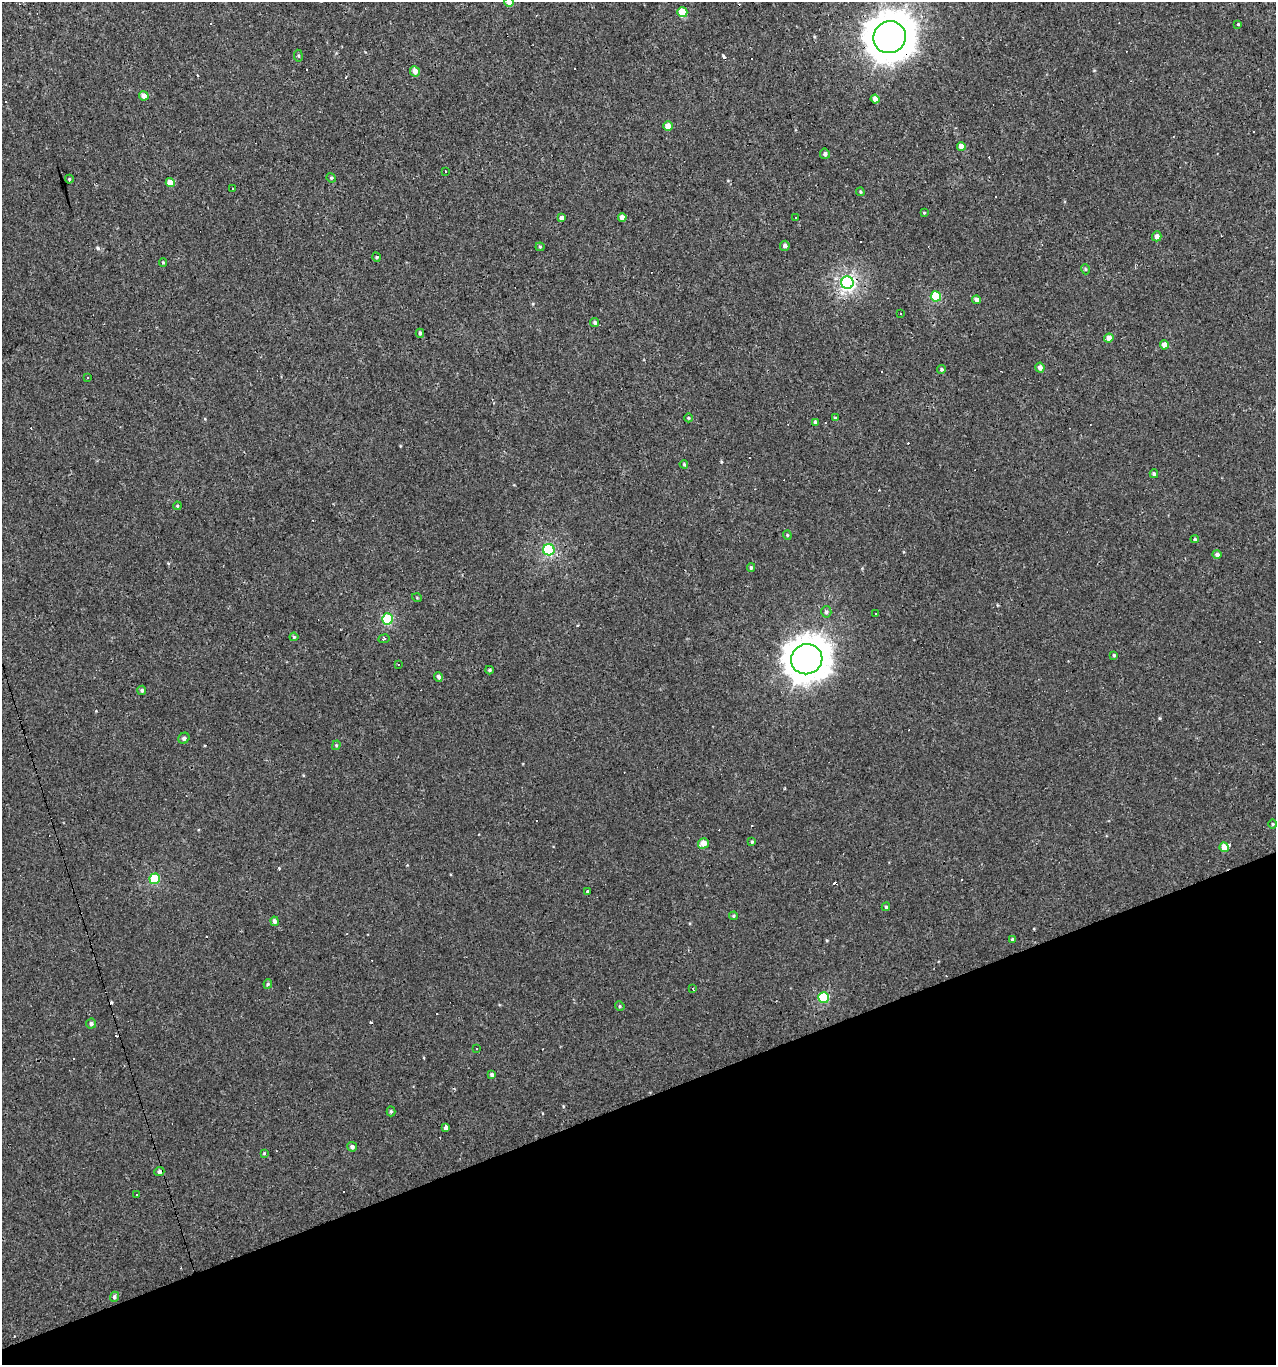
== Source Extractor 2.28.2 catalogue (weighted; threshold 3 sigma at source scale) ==
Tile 14 of 4 x 4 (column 2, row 4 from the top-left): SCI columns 1396-2669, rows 1-1363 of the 5286 x 5452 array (HDU 1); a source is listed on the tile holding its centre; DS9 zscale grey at full resolution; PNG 1278 x 1367 px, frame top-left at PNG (2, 2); each listed source drawn as its Kron ellipse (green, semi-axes under 4 px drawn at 4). Shown black and unused: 19% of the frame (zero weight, under 3 of 4 exposures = <1% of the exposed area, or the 3 px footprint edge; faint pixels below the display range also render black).
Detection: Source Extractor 2.28.2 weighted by HDU 2 'WHT'; one run over the whole footprint, this tile lists its part. Background 0.00134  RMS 0.003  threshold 0.0136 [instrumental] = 3 sigma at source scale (4.5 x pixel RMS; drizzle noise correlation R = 1.50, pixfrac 1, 0.0396/0.0396 arcsec/px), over >= 5 px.
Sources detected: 130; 43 cosmic-ray / hot-pixel residue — neither listed nor drawn; the other 87 listed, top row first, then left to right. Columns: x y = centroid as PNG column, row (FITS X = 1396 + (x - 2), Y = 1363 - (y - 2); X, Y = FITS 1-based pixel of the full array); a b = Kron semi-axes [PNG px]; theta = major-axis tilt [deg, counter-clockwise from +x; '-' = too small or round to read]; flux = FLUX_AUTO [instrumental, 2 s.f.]
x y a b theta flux
509 2 4 4 - 2.3
682 12 5 5 - 7.5
1238 24 4 3 - 0.27
890 37 16 15 - 720
298 56 6 3 -81 0.37
415 71 5 4 - 2.1
144 96 5 4 - 1.8
875 99 4 4 - 1.6
668 126 5 4 - 2.2
961 146 4 4 - 2.3
825 154 5 5 - 0.75
445 171 2 2 - 0.28
331 178 5 4 - 0.37
69 179 4 4 - 0.28
170 183 4 4 - 3
232 188 3 3 - 1.8
860 192 4 3 - 0.33
924 213 4 2 - 0.22
561 217 4 3 - 7.3
622 217 4 4 - 1.5
795 218 3 3 - 9.1
1157 236 5 4 - 1.5
785 246 5 4 - 0.99
540 247 4 4 - 0.31
376 257 5 3 - 0.29
163 263 4 4 - 0.39
1085 269 5 3 - 0.3
847 283 6 6 - 56
936 296 5 5 - 11
976 300 4 4 - 1.1
900 313 3 3 - 0.46
595 322 4 4 - 0.48
420 333 4 3 - 0.51
1109 338 4 4 - 1.7
1164 345 4 4 - 2.4
1040 368 5 4 - 1.1
942 369 4 4 - 0.43
88 377 3 2 - 0.29
688 418 4 3 - 0.26
835 418 3 3 - 0.26
815 422 4 4 - 0.39
684 464 4 3 - 0.38
1154 474 4 4 - 0.54
177 506 4 3 - 0.24
787 535 4 4 - 0.29
1195 539 4 4 - 0.37
549 550 5 5 - 27
1217 554 4 4 - 0.85
751 567 4 3 - 0.43
417 598 5 3 - 0.23
826 612 6 5 - 0.66
875 613 3 2 - 0.38
387 619 5 5 - 19
294 637 4 4 - 0.34
384 639 5 3 - 0.38
1114 655 4 3 - 0.42
807 659 16 15 - 530
398 664 3 2 - 0.22
490 670 4 4 - 0.39
438 677 5 4 - 0.81
142 690 4 4 - 0.56
184 738 6 5 - 0.83
336 745 5 4 - 0.33
1272 824 5 3 - 0.3
752 842 4 3 - 0.34
703 843 5 5 - 2.6
1224 847 5 4 - 3.6
155 879 5 5 - 15
587 891 4 3 - 2
886 907 4 3 - 0.42
734 916 4 3 - 0.37
275 921 4 4 - 1.1
1012 939 4 4 - 0.52
268 984 4 4 - 0.39
693 988 3 3 - 0.95
824 998 5 5 - 15
620 1006 5 4 - 0.38
91 1024 5 5 - 0.67
477 1049 3 2 - 0.66
492 1075 4 4 - 0.68
391 1111 5 4 - 0.41
446 1128 4 3 - 220
352 1147 5 4 - 0.83
264 1153 4 4 - 0.25
159 1172 5 4 - 0.91
137 1194 3 2 - 0.49
114 1297 5 4 - 0.66
Overlapping masked pixels (flux is a lower limit): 1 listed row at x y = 890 37
Isophote crosses this tile's border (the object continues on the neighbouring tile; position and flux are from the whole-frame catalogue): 1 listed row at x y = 509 2
Unlisted compact peaks at least as high as the median listed source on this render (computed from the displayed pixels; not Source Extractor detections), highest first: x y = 98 248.